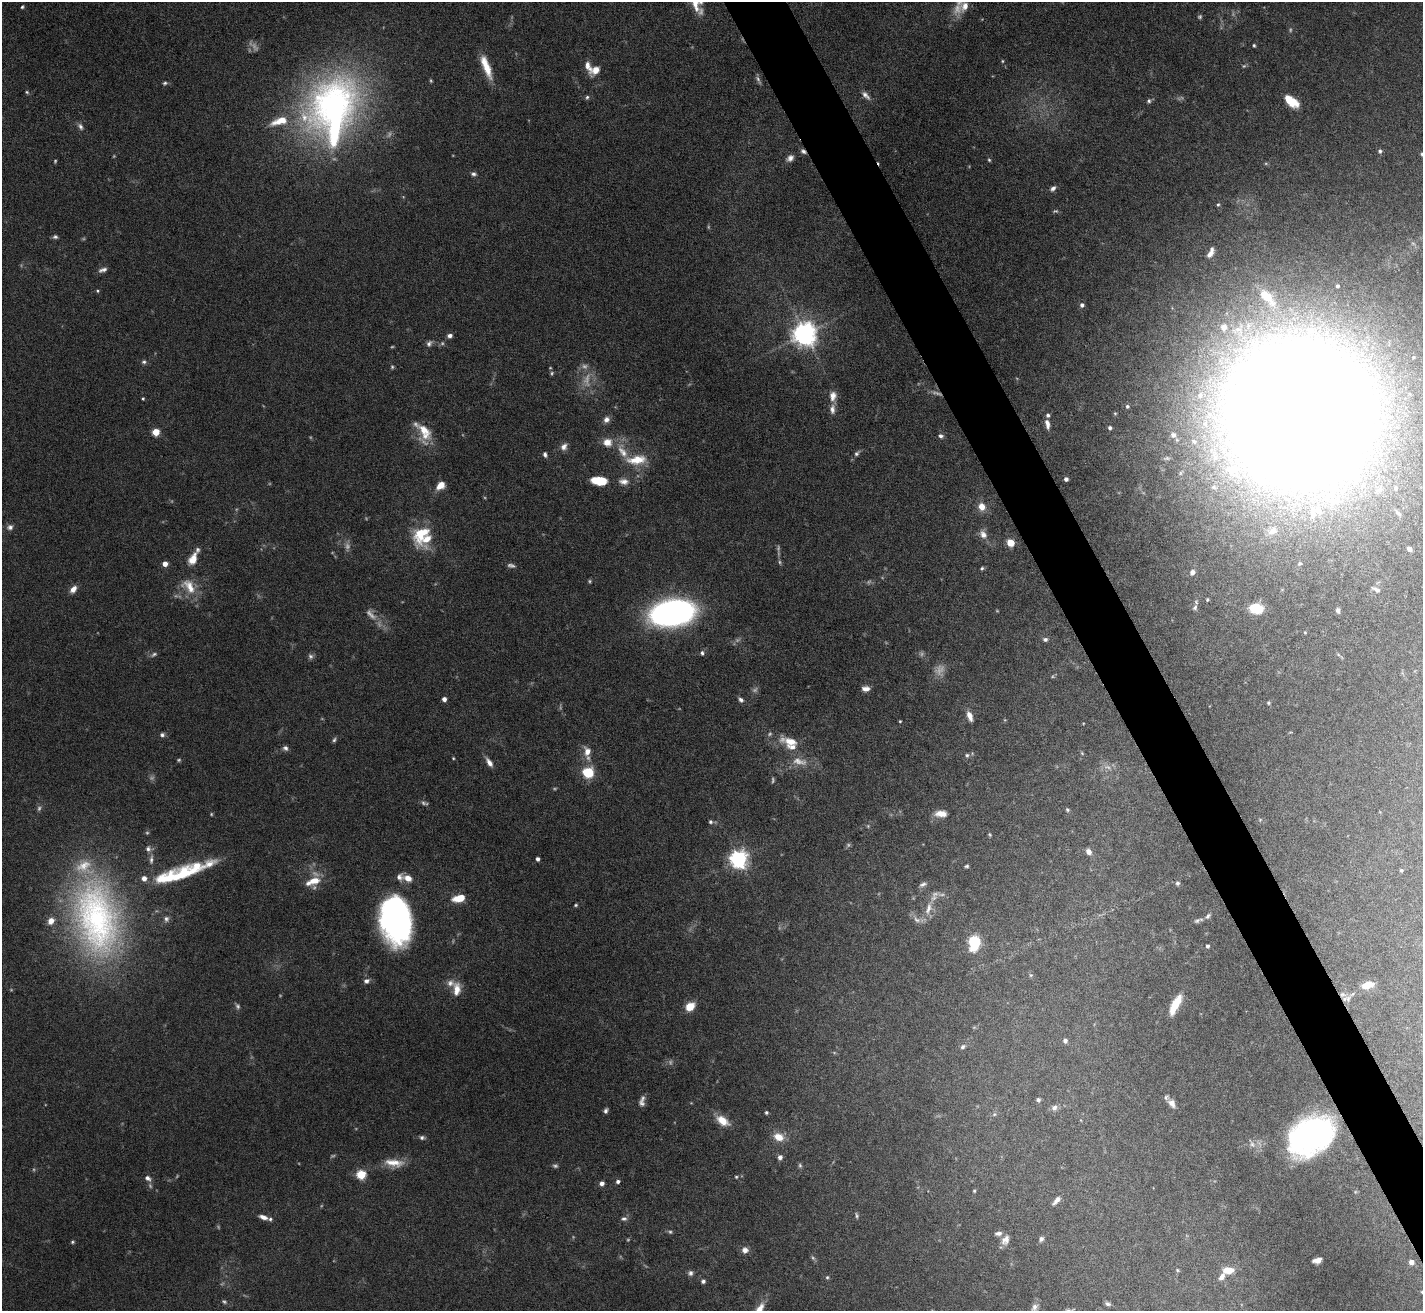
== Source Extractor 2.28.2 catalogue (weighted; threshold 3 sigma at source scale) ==
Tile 6 of 4 x 4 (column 2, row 2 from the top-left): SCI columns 1422-2842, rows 2769-4077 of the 5683 x 5672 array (HDU 1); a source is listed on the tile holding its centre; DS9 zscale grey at full resolution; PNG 1425 x 1313 px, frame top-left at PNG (2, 2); no overlay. Shown black and unused: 4% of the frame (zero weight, under 5 of 10 exposures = <1% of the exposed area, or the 3 px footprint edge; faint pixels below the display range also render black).
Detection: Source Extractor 2.28.2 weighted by HDU 2 'WHT'; one run over the whole footprint, this tile lists its part. Background 0.105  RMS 0.0028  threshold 0.0116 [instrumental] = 3 sigma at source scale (4.09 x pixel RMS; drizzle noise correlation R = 1.36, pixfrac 0.8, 0.05/0.05 arcsec/px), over >= 5 px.
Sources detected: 270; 61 too faint to see at this stretch — not listed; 26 inside a brighter listed object's ellipse — not listed separately; the other 183 listed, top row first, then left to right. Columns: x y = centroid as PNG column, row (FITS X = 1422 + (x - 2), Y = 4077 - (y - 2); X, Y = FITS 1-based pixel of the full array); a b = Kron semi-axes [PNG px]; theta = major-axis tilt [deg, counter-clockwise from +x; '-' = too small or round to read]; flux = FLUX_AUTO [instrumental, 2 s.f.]
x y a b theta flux
965 6 15 11 68 3.1
22 7 4 3 - 0.36
1200 17 6 5 - 0.47
1254 45 4 3 - 0.39
588 66 17 7 -71 2.2
486 67 27 8 -69 5.9
596 70 12 7 49 2.9
165 83 6 4 19 0.51
27 92 5 4 - 0.36
866 95 14 6 -46 1.3
587 97 6 4 71 0.5
1149 101 6 5 - 0.59
1292 102 12 8 -31 5.9
332 109 88 62 76 110
80 126 9 6 -62 0.94
803 151 8 5 -37 0.84
1380 151 5 5 - 0.66
1422 154 5 4 - 0.58
790 158 10 7 41 1.3
989 160 5 4 - 0.38
473 174 8 6 -21 0.73
1053 188 8 6 44 0.99
1218 205 5 4 - 0.35
55 237 7 5 -1 0.63
1210 253 12 5 64 1.8
103 270 11 5 17 1.1
1337 286 3 3 - 0.48
97 291 5 4 - 0.35
1267 297 32 14 -46 10
1082 305 5 5 - 0.87
1224 327 9 8 - 2.8
805 334 8 7 - 290
450 336 6 5 - 1
429 343 9 7 50 0.95
1413 357 6 5 - 0.51
144 362 7 6 - 0.64
392 367 5 4 - 0.39
833 396 13 9 84 2.2
143 399 4 3 - 0.33
1127 406 5 5 - 0.52
832 409 13 7 89 1.5
1299 411 105 101 -41 1400
1115 413 5 4 - 0.3
606 419 8 7 - 1.3
1047 424 11 5 -80 1.6
1110 428 4 4 - 0.67
424 431 25 14 -61 6.2
156 432 5 4 - 9
1173 435 9 9 - 1.4
941 436 7 6 - 0.74
1194 441 7 6 - 0.63
607 442 12 10 -9 2.9
564 447 10 7 60 1.4
857 453 10 5 45 0.8
545 454 6 4 -71 0.74
637 460 27 12 5 6.1
1066 479 4 4 - 0.85
599 481 14 7 -9 7.3
624 481 13 8 -7 1.7
441 485 9 6 42 3.8
1396 488 7 6 - 0.73
982 506 6 6 - 3.7
1398 513 13 6 -48 0.94
10 527 9 7 24 1.1
1272 531 15 9 25 2.4
421 533 22 13 53 10
983 534 12 9 -50 1.8
1011 543 6 6 - 3.6
1409 549 5 4 - 0.76
193 559 17 9 65 3.3
165 564 4 4 - 2.4
1300 564 5 5 - 0.36
982 568 4 4 - 0.41
1192 572 8 6 47 1.1
189 586 25 15 -49 5.7
73 589 9 6 51 1.9
1376 589 11 4 -26 0.72
1207 599 4 4 - 0.35
1195 607 9 6 74 0.78
1256 607 18 10 1 4.5
1338 610 5 4 - 0.7
672 613 31 18 10 110
1305 632 3 3 - 0.24
1045 639 6 5 - 0.7
702 653 6 5 - 0.68
154 654 10 5 27 0.73
310 656 8 7 - 0.79
866 689 8 5 -1 1.6
444 699 4 4 - 1.4
741 700 8 5 -37 0.85
1269 703 4 4 - 0.42
970 716 12 6 -69 2.1
900 721 3 3 - 0.27
162 735 6 6 - 0.73
334 740 6 5 - 0.53
791 742 27 11 -15 5.2
285 748 7 6 - 0.89
587 751 13 9 -82 2.8
1082 753 6 3 -46 0.3
967 755 6 6 - 0.65
453 758 4 3 - 0.25
489 762 11 5 -56 1.8
588 773 7 7 - 13
1067 810 5 4 - 0.41
941 814 15 8 -2 2.5
1260 820 5 5 - 0.34
710 822 6 5 - 0.55
868 826 5 4 - 0.31
990 834 6 4 -70 0.33
148 849 9 7 -81 1.1
1089 852 8 6 -52 1.4
151 859 15 5 84 1.3
538 859 4 3 - 0.93
739 859 7 6 - 130
967 866 5 4 - 0.44
1401 870 4 4 - 0.41
175 876 70 18 18 21
408 878 12 8 -19 2.4
314 881 16 10 15 4.6
1177 883 6 5 - 0.59
923 884 10 5 21 0.82
459 898 13 7 13 5.2
576 905 5 4 - 0.37
928 909 21 8 72 3.3
1208 916 9 5 49 0.7
96 918 103 57 -80 100
166 919 8 7 - 0.98
396 920 42 26 -83 77
917 920 13 7 -32 1.5
1197 921 8 6 28 0.57
974 942 8 6 84 33
1208 946 4 4 - 0.49
1031 975 5 5 - 0.4
366 981 8 6 23 1
1367 985 11 6 19 4.7
456 989 18 9 88 3.5
1348 999 10 9 - 1.4
1175 1005 24 8 64 5.8
690 1006 9 7 38 4.9
1065 1041 6 5 - 0.77
963 1047 7 5 33 0.63
1038 1100 5 5 - 0.58
642 1103 9 7 -51 1
1172 1103 12 8 -55 1.7
1054 1108 8 8 - 1.2
606 1111 6 4 75 0.7
766 1112 4 3 - 0.44
994 1114 6 5 - 0.4
722 1121 16 9 -35 4.5
1311 1136 42 30 31 63
422 1137 7 5 -11 0.69
779 1137 11 8 -24 3.9
1252 1144 14 7 -58 1.6
780 1157 6 5 - 1
394 1163 26 10 -5 4.4
361 1175 5 5 - 19
736 1177 4 3 - 0.3
148 1178 9 6 -38 1.1
618 1182 4 4 - 0.8
602 1183 5 4 - 1.4
974 1191 4 3 - 0.29
1056 1200 12 5 48 1.3
857 1216 7 4 -82 0.46
263 1217 10 5 -17 1.6
624 1219 8 6 10 0.83
670 1232 7 5 -23 0.52
998 1233 9 6 5 1
1041 1239 6 5 - 0.78
1005 1240 13 9 63 1.8
72 1242 5 4 - 0.39
745 1250 8 7 - 1.6
1317 1260 8 5 15 2.2
1411 1262 5 5 - 1.7
1177 1270 5 4 - 0.36
1228 1270 11 7 1 3.7
690 1273 7 7 - 0.91
827 1277 5 4 - 0.38
1222 1277 10 6 61 1.5
703 1281 5 5 - 0.76
1422 1292 4 4 - 0.39
1108 1304 7 5 -30 0.71
1034 1308 15 9 60 1.8
759 1310 21 9 62 4
Overlapping masked pixels (flux is a lower limit): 1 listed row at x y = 803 151
Isophote crosses this tile's border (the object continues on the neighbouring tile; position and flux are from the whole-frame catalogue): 5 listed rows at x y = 1422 154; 1299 411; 1422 1292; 1034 1308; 759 1310